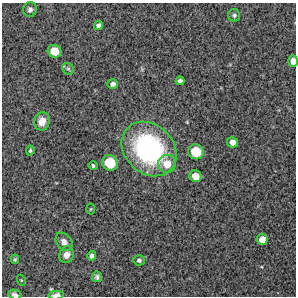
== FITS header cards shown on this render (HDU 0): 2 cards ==
NAXIS1  =                  294 /Length X axis
NAXIS2  =                  294 /Length Y axis

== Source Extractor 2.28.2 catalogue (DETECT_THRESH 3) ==
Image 294 x 294 px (HDU 0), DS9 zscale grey, 1 PNG px = 1 image px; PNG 298 x 298 px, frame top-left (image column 1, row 294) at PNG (2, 3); each listed source drawn as its Kron ellipse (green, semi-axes under 4 px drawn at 4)
Background 11000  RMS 280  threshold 826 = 3 sigma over >= 5 px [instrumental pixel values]
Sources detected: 28; all 28 listed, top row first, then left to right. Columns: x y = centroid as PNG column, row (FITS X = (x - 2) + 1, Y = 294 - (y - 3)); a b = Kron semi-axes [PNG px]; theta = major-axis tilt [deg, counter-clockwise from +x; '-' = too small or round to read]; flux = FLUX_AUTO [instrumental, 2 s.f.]
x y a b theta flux
30 9 7 6 - 6.3e+04
234 15 6 6 - 4.6e+04
98 25 5 4 - 5.8e+04
54 51 7 6 - 3.1e+05
293 61 5 5 - 1.6e+05
68 69 6 5 - 3.2e+04
180 81 4 4 - 6.1e+04
113 84 5 5 - 7.5e+04
42 121 9 8 - 2.0e+05
232 142 5 5 - 1.3e+05
149 149 30 24 -44 3.2e+06
30 150 5 3 - 2.7e+04
196 152 8 7 - 5.3e+05
110 163 8 7 - 6.0e+05
167 164 9 9 - 2.4e+05
93 165 4 4 - 3.3e+04
195 176 6 5 - 2.2e+05
90 209 5 3 - 1.6e+04
262 239 5 5 - 1.7e+05
64 242 10 7 -52 9.8e+04
67 255 8 7 - 1.2e+05
92 256 5 4 - 6.4e+04
15 259 4 4 - 2.6e+04
139 260 5 5 - 4.6e+04
97 277 5 5 - 5.1e+04
21 280 5 3 - 1.5e+04
14 294 6 5 - 4.8e+04
56 295 8 3 3 1.1e+05
At the frame edge (FLAGS 8, measured only in part): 3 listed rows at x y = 293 61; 14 294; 56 295